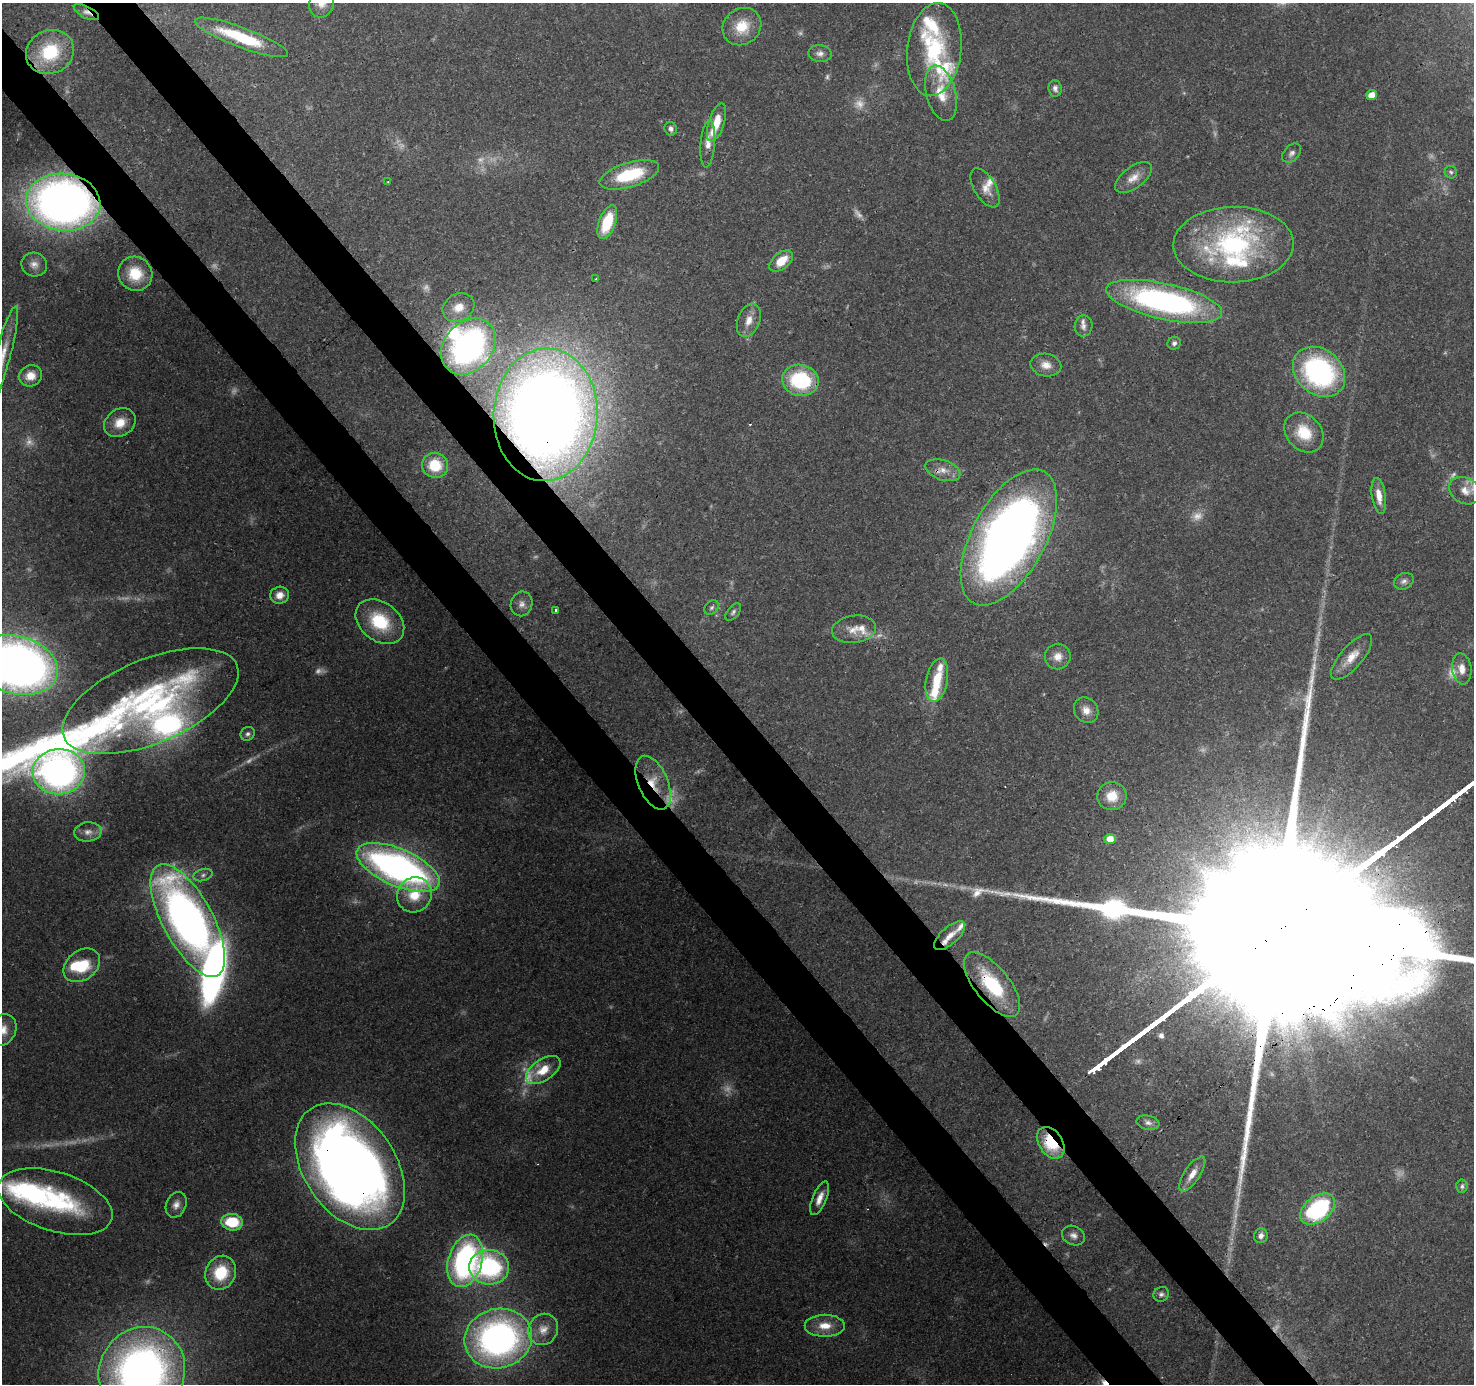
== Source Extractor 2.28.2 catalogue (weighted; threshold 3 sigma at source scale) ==
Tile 11 of 4 x 4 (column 3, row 3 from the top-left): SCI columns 3042-4513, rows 1589-2970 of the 6082 x 6009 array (HDU 1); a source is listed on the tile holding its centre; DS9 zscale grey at full resolution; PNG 1476 x 1386 px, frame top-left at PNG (2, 3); each listed source drawn as its Kron ellipse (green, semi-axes under 4 px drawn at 4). Shown black and unused: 7% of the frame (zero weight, under 3 of 4 exposures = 7% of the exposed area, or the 3 px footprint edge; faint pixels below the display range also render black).
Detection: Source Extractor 2.28.2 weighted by HDU 2 'WHT'; one run over the whole footprint, this tile lists its part. Background 0.0912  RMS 0.0036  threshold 0.0161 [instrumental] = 3 sigma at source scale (4.5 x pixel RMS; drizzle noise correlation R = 1.50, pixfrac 1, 0.0396/0.0396 arcsec/px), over >= 5 px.
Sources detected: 150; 32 too faint to see at this stretch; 2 inside a brighter object's white glare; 2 cosmic-ray / hot-pixel residue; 1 long thin detection or spike segment (spike, bleed or trail) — neither listed nor drawn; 18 inside a brighter listed object's ellipse — not listed separately; the other 95 listed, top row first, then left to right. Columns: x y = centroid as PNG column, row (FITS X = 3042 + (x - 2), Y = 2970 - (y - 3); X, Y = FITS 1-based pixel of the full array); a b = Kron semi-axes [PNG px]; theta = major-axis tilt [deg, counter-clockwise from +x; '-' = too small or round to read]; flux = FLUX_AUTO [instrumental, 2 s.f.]
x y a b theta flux
322 3 15 12 74 4
86 12 14 6 -26 1.7
742 27 20 18 37 9.5
242 37 49 10 -20 26
934 49 47 27 83 34
50 52 24 21 24 22
820 53 12 8 -5 1.8
1055 88 8 6 -84 1.4
941 93 28 15 -75 9.1
1372 95 5 5 - 4.3
717 122 20 8 72 6.9
671 129 7 6 - 1.4
708 144 23 7 85 3.3
1292 153 11 7 48 1.6
1451 172 6 6 - 0.72
629 175 31 12 17 22
1133 178 21 10 37 4.6
388 182 3 3 - 0.38
985 188 22 11 -59 3.9
63 202 37 28 -6 270
607 222 17 8 70 16
1233 245 60 38 1 65
781 261 14 8 39 7.6
34 265 13 11 -22 2.9
135 274 17 16 - 11
596 279 3 3 - 0.4
1164 301 59 18 -12 110
458 307 17 13 30 6.4
749 320 17 11 69 4.3
1084 326 10 9 - 2
1174 343 7 6 - 1.2
468 346 31 24 49 120
2 357 52 7 75 8.2
1046 365 15 11 -11 4
1319 372 28 22 -40 71
30 376 12 10 21 4.7
800 380 18 15 -11 29
546 415 66 52 87 620
120 423 17 13 33 6.5
1304 433 22 17 -47 12
435 465 13 12 - 9.5
943 470 18 10 -19 4.1
1465 491 17 12 -28 4.9
1379 496 18 7 -81 4.4
1009 537 75 37 61 340
1404 581 10 8 27 1.5
280 595 9 8 - 3.4
522 604 12 10 72 2.9
712 608 8 6 45 0.94
556 610 3 3 - 0.47
733 612 10 5 50 1.1
380 622 27 19 -37 21
854 629 22 13 8 5.9
1058 657 13 12 - 3.8
1352 657 28 11 49 6.3
17 665 42 29 -15 250
1462 669 15 9 -83 4
937 680 22 10 79 10
150 701 94 42 23 97
1086 710 13 11 -54 3.7
248 734 7 6 - 1.1
59 772 26 22 3 120
653 783 28 15 -67 11
1112 796 14 14 - 7
88 832 14 9 5 2.7
1110 839 5 5 - 4.5
398 867 44 18 -23 160
203 875 10 6 16 1.2
414 895 18 17 - 11
188 920 62 25 -62 230
950 936 19 8 42 4.2
82 965 20 14 37 15
992 984 39 17 -51 29
3 1030 16 12 65 4.8
543 1070 19 10 34 7.8
1148 1123 11 7 -12 1.7
1051 1143 17 11 -57 18
350 1167 70 46 -55 500
1192 1174 20 8 56 4.1
1462 1186 7 5 85 1
820 1198 18 7 68 3.6
55 1202 59 29 -18 50
176 1205 13 10 66 2.7
1318 1209 19 12 37 47
232 1222 11 8 -5 15
1073 1236 12 9 -25 2.3
1261 1236 7 6 - 1.7
465 1261 27 17 73 93
489 1267 20 17 -6 54
221 1273 17 15 64 15
1161 1294 8 7 - 1.1
825 1326 20 11 0 6.4
543 1329 16 14 56 5.3
498 1338 34 29 14 150
142 1372 45 42 58 240
Overlapping masked pixels (flux is a lower limit): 10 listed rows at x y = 86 12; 63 202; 468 346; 546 415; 943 470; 653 783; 992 984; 1051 1143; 350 1167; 142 1372
Isophote crosses this tile's border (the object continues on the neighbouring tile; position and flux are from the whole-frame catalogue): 6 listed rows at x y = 322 3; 2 357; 17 665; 59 772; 3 1030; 142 1372